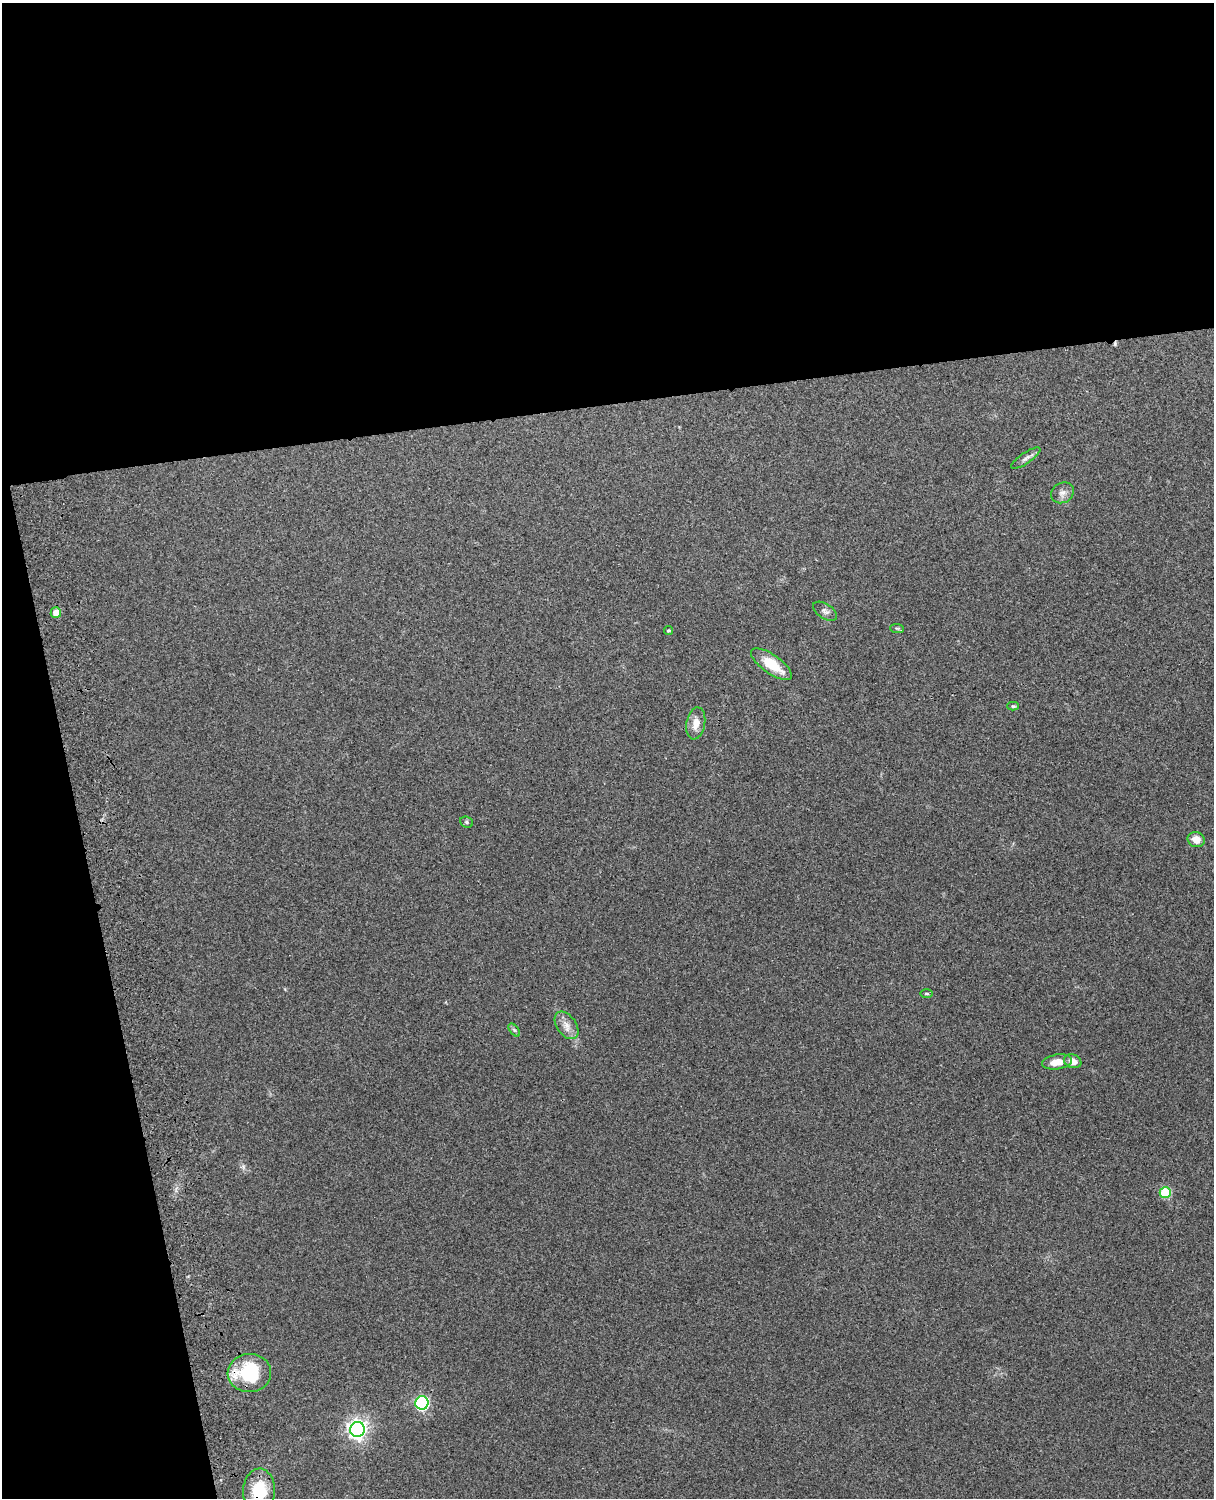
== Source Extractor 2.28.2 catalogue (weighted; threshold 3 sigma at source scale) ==
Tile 1 of 4 x 3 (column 1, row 1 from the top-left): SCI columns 120-1331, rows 3156-4651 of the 5088 x 4928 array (HDU 1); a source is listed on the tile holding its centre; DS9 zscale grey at full resolution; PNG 1216 x 1500 px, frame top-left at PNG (2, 3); each listed source drawn as its Kron ellipse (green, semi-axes under 4 px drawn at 4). Shown black and unused: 33% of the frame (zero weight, under 3 of 4 exposures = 6% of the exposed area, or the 3 px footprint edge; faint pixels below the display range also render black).
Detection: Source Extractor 2.28.2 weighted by HDU 2 'WHT'; one run over the whole footprint, this tile lists its part. Background 0.264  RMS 0.0089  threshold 0.0402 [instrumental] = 3 sigma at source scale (4.5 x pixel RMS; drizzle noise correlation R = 1.50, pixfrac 1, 0.05/0.05 arcsec/px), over >= 5 px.
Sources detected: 22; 1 cosmic-ray / hot-pixel residue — neither listed nor drawn; the other 21 listed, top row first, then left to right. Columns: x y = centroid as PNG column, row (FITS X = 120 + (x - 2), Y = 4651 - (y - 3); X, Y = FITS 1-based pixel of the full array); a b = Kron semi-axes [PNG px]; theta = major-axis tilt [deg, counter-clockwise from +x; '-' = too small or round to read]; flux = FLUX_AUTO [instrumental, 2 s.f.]
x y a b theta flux
1026 458 17 5 34 3.8
1062 493 12 10 30 5.1
825 611 13 7 -33 3.5
56 613 5 5 - 8.5
897 628 7 4 -3 1.5
668 630 4 4 - 1.2
771 664 24 9 -35 23
1013 706 6 4 -1 1.3
696 723 16 9 80 9.5
467 822 7 5 -22 1.7
1196 840 8 7 - 7.8
927 993 6 3 0 1.2
567 1025 15 9 -55 7.8
514 1030 7 4 -53 1.6
1073 1061 9 6 -22 7.7
1057 1062 15 7 9 11
1165 1192 5 5 - 44
249 1373 22 19 3 55
422 1403 7 6 - 140
357 1429 7 7 - 450
259 1491 22 16 88 34
Overlapping masked pixels (flux is a lower limit): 2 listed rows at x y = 249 1373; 259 1491
Isophote crosses this tile's border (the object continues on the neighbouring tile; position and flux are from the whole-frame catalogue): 1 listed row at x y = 259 1491